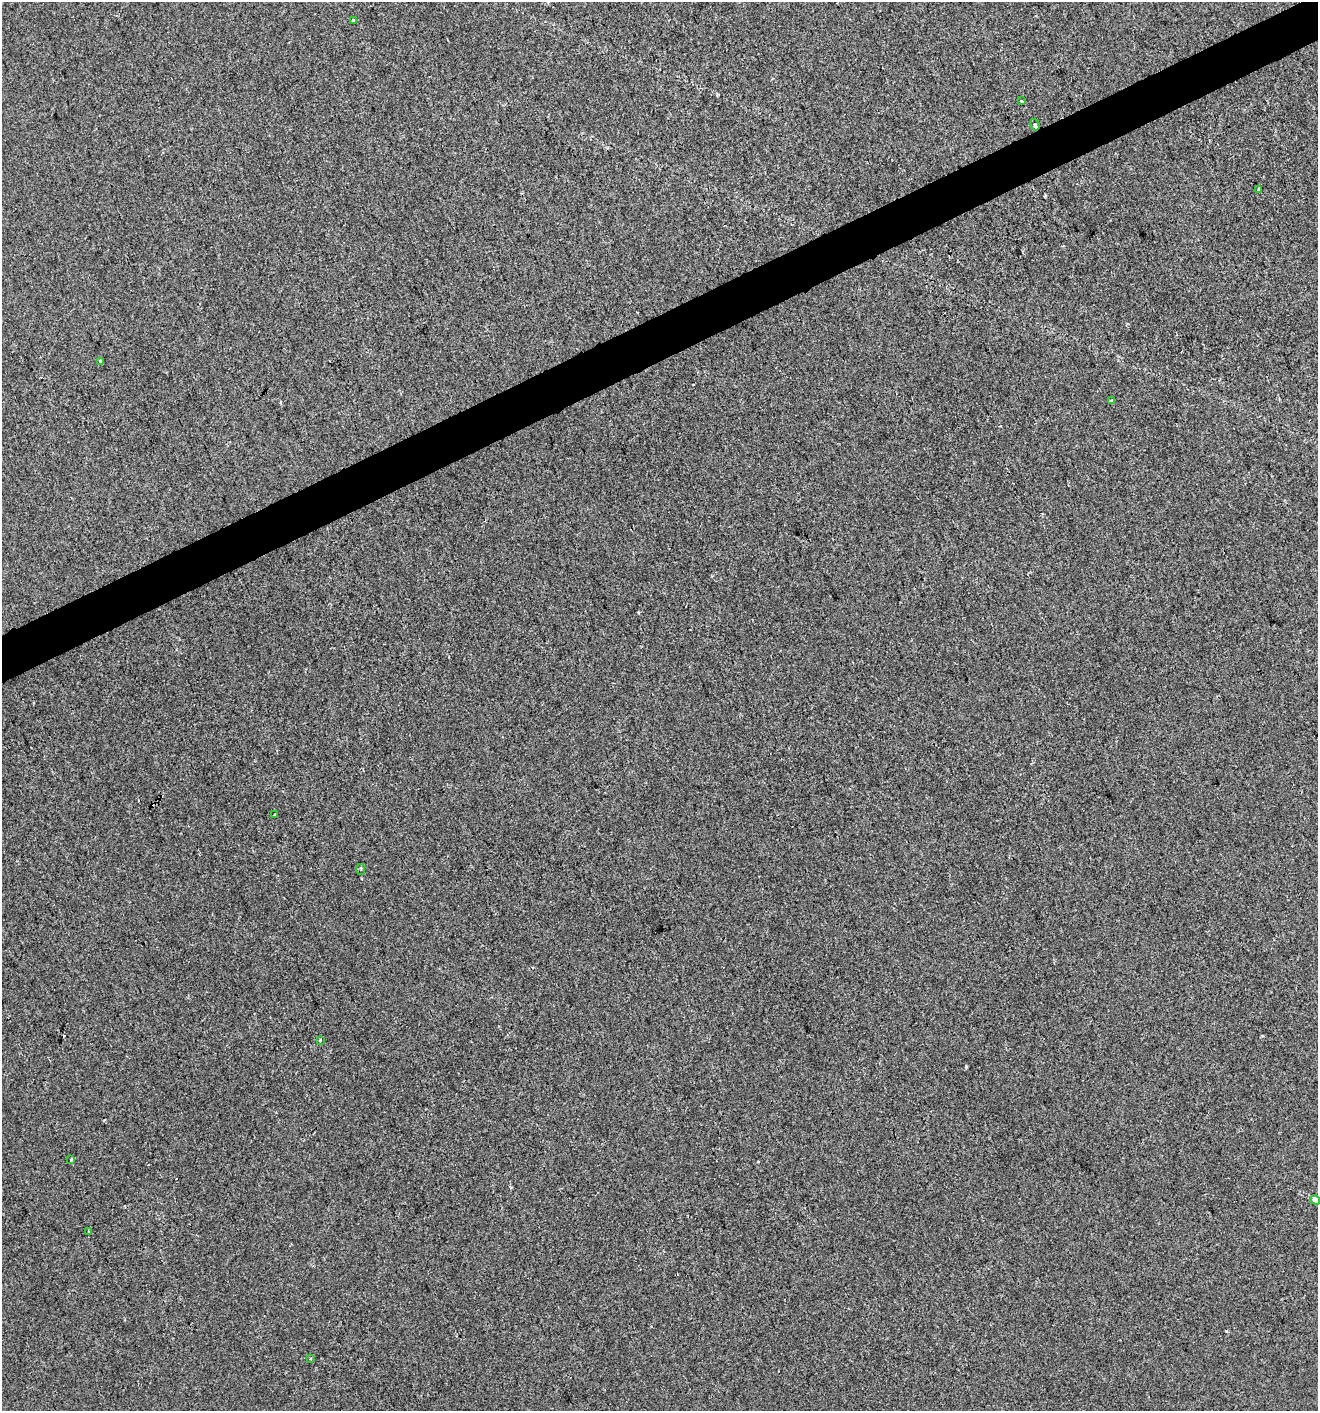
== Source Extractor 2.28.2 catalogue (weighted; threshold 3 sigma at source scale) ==
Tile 10 of 4 x 4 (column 2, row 3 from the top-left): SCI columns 1403-2718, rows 1411-2819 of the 5495 x 5637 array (HDU 1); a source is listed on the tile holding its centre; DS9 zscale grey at full resolution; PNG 1320 x 1413 px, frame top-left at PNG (2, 2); each listed source drawn as its Kron ellipse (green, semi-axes under 4 px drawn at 4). Shown black and unused: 3% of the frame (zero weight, under 2 of 3 exposures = <1% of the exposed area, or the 3 px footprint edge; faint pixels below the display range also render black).
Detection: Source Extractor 2.28.2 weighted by HDU 2 'WHT'; one run over the whole footprint, this tile lists its part. Background 0.00269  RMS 0.0048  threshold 0.0217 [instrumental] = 3 sigma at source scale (4.5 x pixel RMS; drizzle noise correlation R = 1.50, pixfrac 1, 0.0396/0.0396 arcsec/px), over >= 5 px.
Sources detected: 15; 2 cosmic-ray / hot-pixel residue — neither listed nor drawn; the other 13 listed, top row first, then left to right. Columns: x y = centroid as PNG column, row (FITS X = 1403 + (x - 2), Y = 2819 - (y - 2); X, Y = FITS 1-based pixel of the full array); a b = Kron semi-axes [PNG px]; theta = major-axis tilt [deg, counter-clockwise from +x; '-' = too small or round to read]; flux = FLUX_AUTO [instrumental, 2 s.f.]
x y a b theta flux
353 21 3 3 - 5.5
1021 101 3 3 - 2.6
1035 125 6 5 - 1.2
1259 189 3 3 - 1.1
100 361 4 3 - 0.84
1111 401 4 3 - 2.5
275 814 3 2 - 0.5
361 869 5 3 - 0.6
320 1040 3 3 - 0.72
71 1160 3 3 - 1.3
1315 1200 5 4 - 7.4
89 1232 3 3 - 0.58
310 1359 3 3 - 0.5
Overlapping masked pixels (flux is a lower limit): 1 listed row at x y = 1035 125
Isophote crosses this tile's border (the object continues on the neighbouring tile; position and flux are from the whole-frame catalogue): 1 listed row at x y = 1315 1200
Unlisted compact peaks at least as high as the median listed source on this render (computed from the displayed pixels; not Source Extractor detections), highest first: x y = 966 1066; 1226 1331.